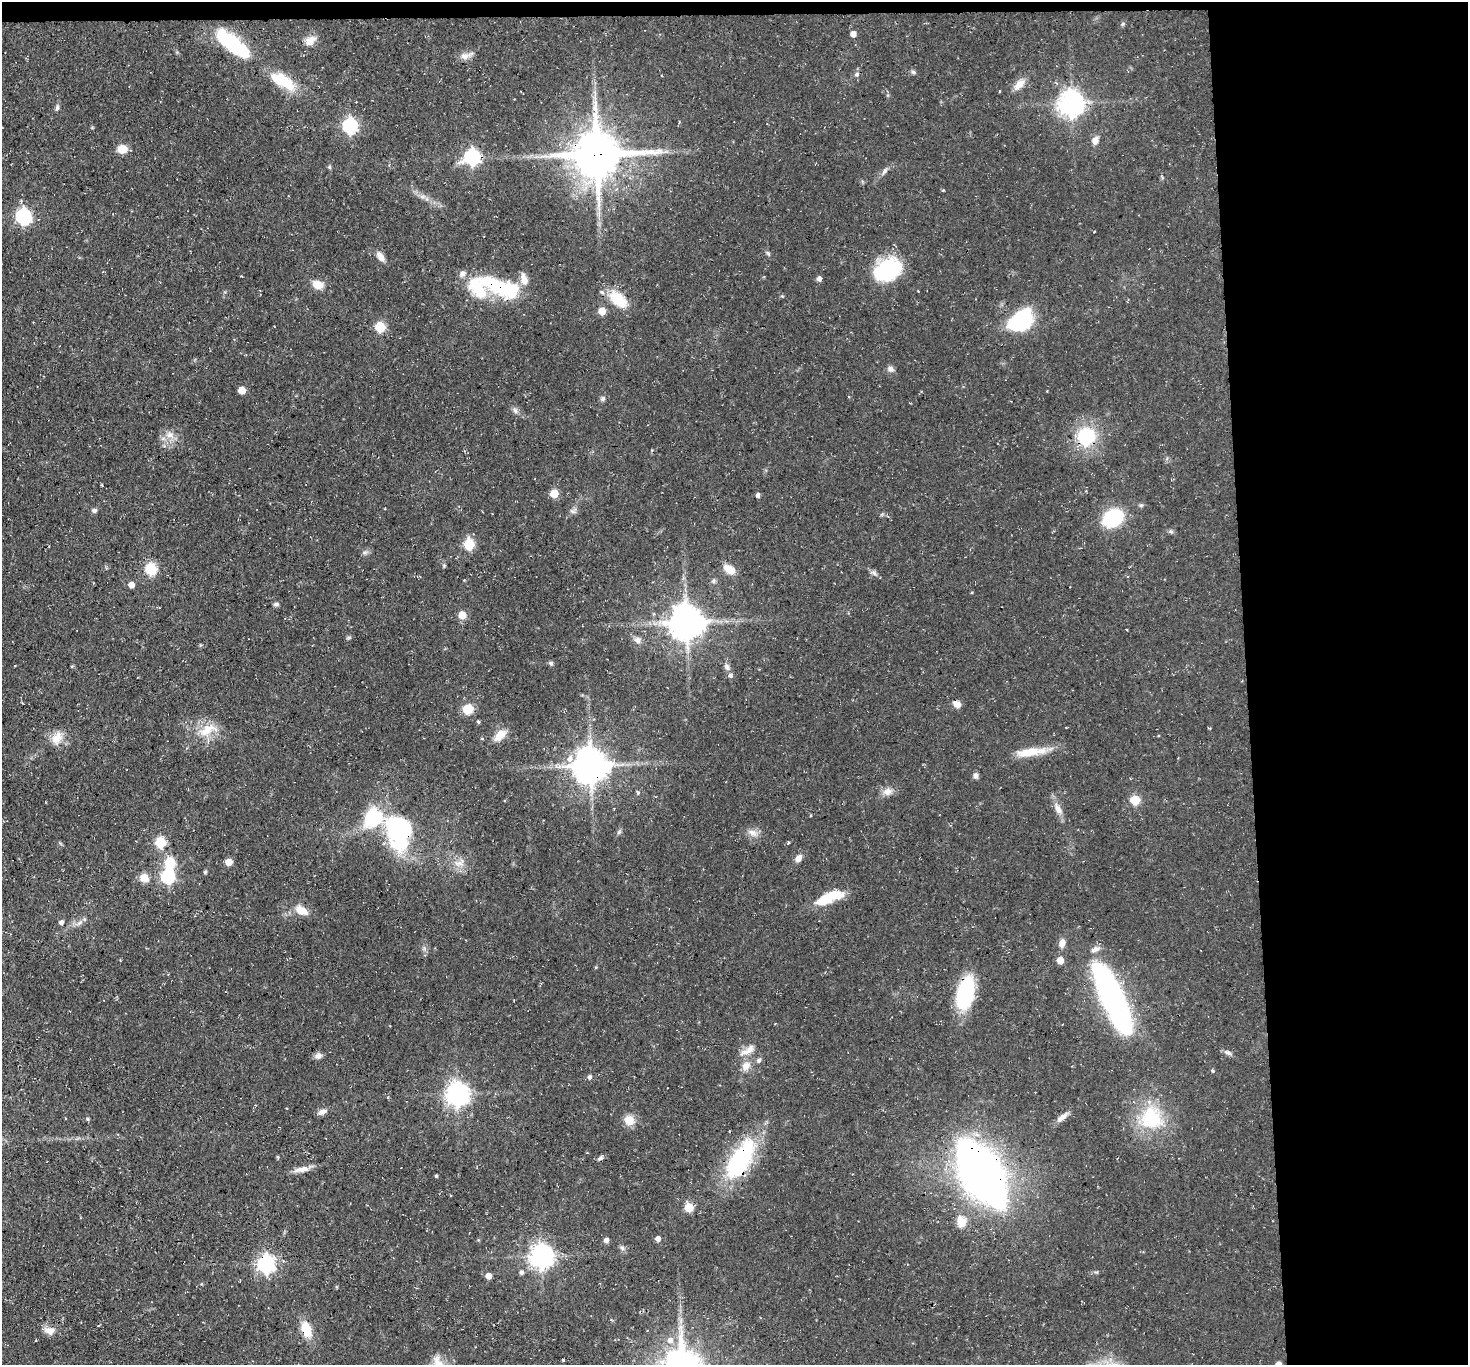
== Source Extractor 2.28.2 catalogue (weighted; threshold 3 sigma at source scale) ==
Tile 3 of 3 x 3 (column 3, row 1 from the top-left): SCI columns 2935-4400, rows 2888-4250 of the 4401 x 4372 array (HDU 1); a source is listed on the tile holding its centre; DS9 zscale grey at full resolution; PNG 1470 x 1367 px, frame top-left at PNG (2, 2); no overlay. Shown black and unused: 16% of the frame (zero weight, under 3 of 4 exposures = <1% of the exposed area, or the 3 px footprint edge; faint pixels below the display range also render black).
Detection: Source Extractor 2.28.2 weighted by HDU 2 'WHT'; one run over the whole footprint, this tile lists its part. Background 0.055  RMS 0.0051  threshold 0.023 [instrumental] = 3 sigma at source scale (4.5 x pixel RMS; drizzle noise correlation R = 1.50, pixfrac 1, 0.05/0.05 arcsec/px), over >= 5 px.
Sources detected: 136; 3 inside a brighter object's white glare — not listed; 5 inside a brighter listed object's ellipse — not listed separately; the other 128 listed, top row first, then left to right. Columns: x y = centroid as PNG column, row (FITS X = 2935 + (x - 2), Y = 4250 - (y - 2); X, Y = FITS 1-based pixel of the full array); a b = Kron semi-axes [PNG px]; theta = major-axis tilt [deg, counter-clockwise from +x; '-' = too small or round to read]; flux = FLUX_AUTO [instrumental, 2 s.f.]
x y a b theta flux
853 34 5 5 - 3.5
310 41 16 10 36 4.6
231 42 37 16 -42 31
466 56 19 8 19 3.4
913 72 6 5 - 1
857 74 7 5 17 1.2
278 79 26 17 -24 14
1019 84 17 9 47 4.9
1071 103 8 8 - 520
57 107 8 5 89 1.2
350 126 7 7 - 87
1095 140 9 7 76 3.4
122 149 9 8 - 7.1
597 154 15 14 - 2400
472 157 7 7 - 120
329 167 5 4 - 0.93
885 171 11 5 53 1.7
23 217 7 6 - 120
768 253 6 5 - 0.85
380 256 14 7 -54 3.3
887 270 31 22 29 37
524 279 18 9 -74 4.9
819 279 5 5 - 2.1
318 285 11 8 -20 6.5
497 287 53 18 -24 39
782 296 4 4 - 0.52
618 299 27 16 -31 13
602 311 5 5 - 9.3
1021 321 19 14 33 55
380 327 6 5 - 31
891 369 9 7 -31 1.9
242 390 5 5 - 9.7
603 399 6 6 - 1.2
515 410 9 6 -62 1.6
170 435 9 9 - 3.4
1086 437 17 16 - 30
554 494 5 5 - 15
758 495 5 5 - 1.4
94 510 7 6 - 1.2
572 511 9 4 -29 1.1
1113 518 21 15 30 31
1171 531 7 4 -2 0.95
469 544 6 5 - 35
444 565 6 5 - 0.7
151 569 6 6 - 47
729 569 16 10 -31 5.9
874 573 8 5 -62 1.4
713 581 7 5 73 1.1
131 585 5 5 - 4.9
276 604 8 5 1 1.1
462 615 5 5 - 10
687 622 10 10 - 1100
637 640 10 9 - 2.3
551 663 6 5 - 0.98
72 666 5 3 - 0.46
727 667 9 7 -57 2
731 675 6 5 - 1.4
957 704 11 7 -35 3.1
468 709 12 11 - 7.7
478 722 5 4 - 0.7
208 730 30 14 25 11
500 735 18 10 43 6.3
57 738 18 13 55 6.7
482 739 5 3 - 0.46
1030 752 37 9 8 12
570 759 10 8 63 4
591 766 10 10 - 1200
976 775 7 6 - 1.6
888 791 13 10 23 3.7
638 793 6 5 - 0.87
1135 800 6 5 - 25
1058 809 16 8 -61 4.2
373 818 17 14 44 37
399 832 33 23 -81 71
619 832 6 5 - 0.91
753 833 13 9 -19 3.5
160 842 6 5 - 34
798 858 9 7 45 3.2
229 862 5 5 - 7
170 863 6 6 - 34
459 863 15 9 13 4.6
205 872 5 4 - 0.69
168 876 6 6 - 82
144 878 11 10 - 5.1
829 898 32 10 21 17
302 910 14 9 -27 6.5
61 922 5 5 - 1.7
79 923 8 5 44 1.6
1062 943 11 7 78 3.4
1060 960 5 5 - 6.7
965 993 25 13 74 60
1114 1002 67 19 -66 170
748 1050 23 8 31 5.1
1228 1052 11 6 -23 1.7
318 1056 9 7 18 2.2
759 1060 6 5 - 1.3
746 1066 13 10 51 4.5
1213 1071 5 3 - 0.55
590 1077 5 4 - 1.5
457 1094 8 8 - 420
322 1112 12 7 20 2.4
1062 1117 17 6 40 3.3
1151 1118 35 30 -65 32
88 1119 4 4 - 0.75
629 1120 13 12 - 5.7
729 1131 2 2 - 0.43
278 1157 5 3 - 0.55
600 1158 8 5 41 1.2
740 1159 46 20 59 62
301 1169 22 7 10 4.2
982 1173 43 21 -58 470
436 1176 3 3 - 0.74
689 1207 5 5 - 19
961 1221 15 11 -68 6.4
658 1239 5 5 - 2.6
606 1240 5 5 - 2.1
622 1248 7 5 -47 1.3
541 1256 8 8 - 420
283 1261 4 4 - 0.74
266 1264 7 7 - 180
521 1272 6 5 - 1.3
488 1276 5 5 - 4.3
306 1330 21 11 -73 9.6
49 1331 14 10 -7 4.1
670 1340 8 7 - 3.1
563 1360 3 2 - 0.46
438 1363 24 12 -61 7.3
1278 1364 5 5 - 3.6
Overlapping masked pixels (flux is a lower limit): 10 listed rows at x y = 597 154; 497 287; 618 299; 1086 437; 591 766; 399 832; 965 993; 740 1159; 982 1173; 266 1264
Isophote crosses this tile's border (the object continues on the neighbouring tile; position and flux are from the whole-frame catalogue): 2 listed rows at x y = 438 1363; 1278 1364
Unlisted compact peaks at least as high as the median listed source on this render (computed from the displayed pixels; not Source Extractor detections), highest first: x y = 1123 24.